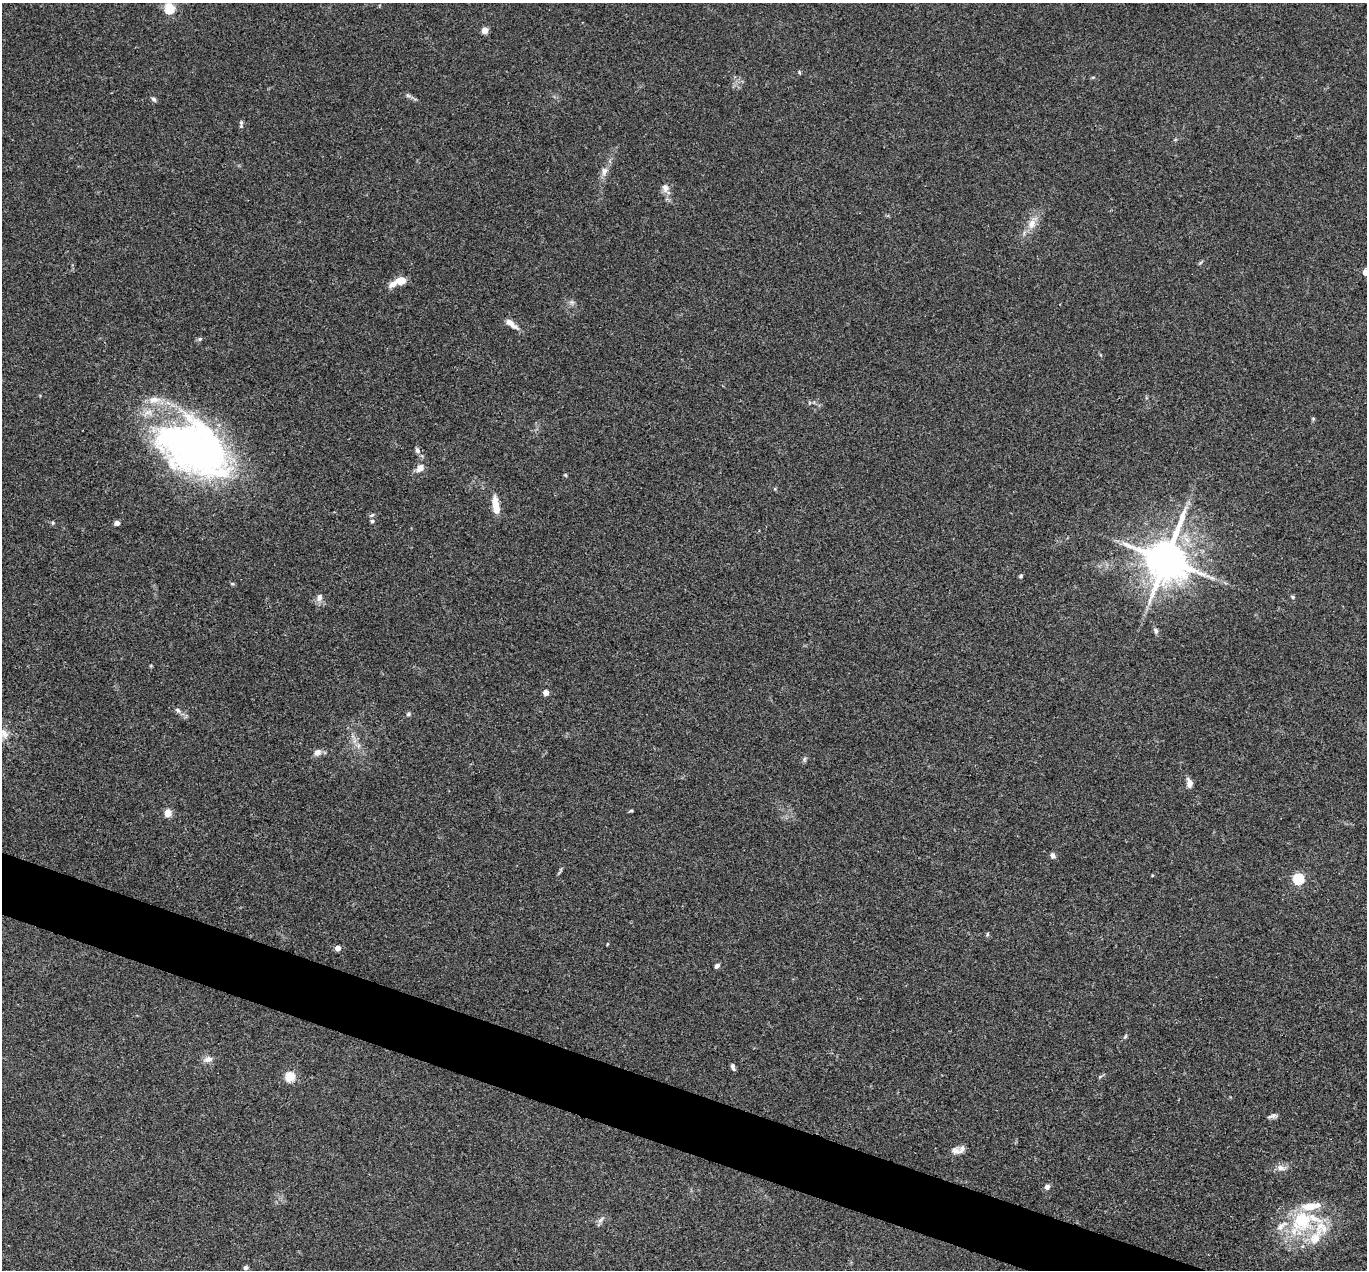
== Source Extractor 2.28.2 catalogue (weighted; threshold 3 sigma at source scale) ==
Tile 6 of 4 x 4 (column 2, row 2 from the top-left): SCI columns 1367-2731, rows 2804-4071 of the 5462 x 5475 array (HDU 1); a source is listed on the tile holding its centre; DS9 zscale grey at full resolution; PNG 1369 x 1272 px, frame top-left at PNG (2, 3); no overlay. Shown black and unused: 4% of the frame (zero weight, under 3 of 4 exposures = <1% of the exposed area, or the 3 px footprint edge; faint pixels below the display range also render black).
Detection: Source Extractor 2.28.2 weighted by HDU 2 'WHT'; one run over the whole footprint, this tile lists its part. Background 0.0735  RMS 0.0056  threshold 0.0252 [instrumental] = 3 sigma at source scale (4.5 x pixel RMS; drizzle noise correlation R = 1.50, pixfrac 1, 0.05/0.05 arcsec/px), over >= 5 px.
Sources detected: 64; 8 inside a brighter listed object's ellipse — not listed separately; the other 56 listed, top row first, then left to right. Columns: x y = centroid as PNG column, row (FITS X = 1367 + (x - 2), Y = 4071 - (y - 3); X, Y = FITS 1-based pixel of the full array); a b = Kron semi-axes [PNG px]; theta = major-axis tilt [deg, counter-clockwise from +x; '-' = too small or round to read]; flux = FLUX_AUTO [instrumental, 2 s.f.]
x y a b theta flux
169 8 5 5 - 39
485 30 5 4 - 9
799 72 5 3 - 0.59
408 96 7 4 -19 1.1
154 99 8 5 -44 1.2
241 123 10 4 90 1.2
604 171 13 8 67 3.4
665 188 11 8 -76 3.1
1032 224 14 10 77 5.5
1365 272 5 4 - 4.4
400 281 11 7 6 7
511 324 20 6 -36 4.2
200 339 6 5 - 0.99
1313 419 5 4 - 0.73
194 449 80 51 -29 230
417 450 9 6 -66 1.6
420 468 10 8 43 3.8
495 505 19 6 -81 8.8
372 515 8 4 26 0.94
372 521 5 4 - 0.99
53 522 6 4 89 0.8
117 523 7 6 - 1.6
1166 560 12 11 - 2300
1021 576 6 5 - 0.98
1212 578 7 4 -18 1.4
232 584 6 4 -2 0.67
319 597 11 7 78 2.7
1293 597 5 4 - 1
1156 631 9 5 -64 1.4
546 692 4 4 - 5.8
178 710 8 6 -47 1.7
408 714 6 5 - 1
3 734 17 14 24 7.1
358 746 7 4 71 1.2
317 752 8 7 - 3.3
804 759 7 4 89 1
1189 783 11 6 -83 3.3
631 811 6 3 8 0.75
168 813 5 5 - 15
1053 856 7 5 -70 1.9
1152 875 4 3 - 0.5
1298 879 5 5 - 52
987 934 6 4 89 0.67
338 948 4 4 - 5.3
717 966 5 4 - 1.8
1125 1037 8 4 54 0.92
208 1059 12 7 14 2.6
733 1067 8 4 -76 1.6
290 1077 5 5 - 32
1270 1117 9 5 28 1.5
955 1151 13 9 -11 3.1
1280 1168 10 7 -16 2.9
1047 1187 5 5 - 3
600 1220 11 4 41 1.7
1301 1222 38 28 49 39
246 1268 6 5 - 1.5
Isophote crosses this tile's border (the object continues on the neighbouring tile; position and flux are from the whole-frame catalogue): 2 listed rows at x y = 1365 272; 3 734